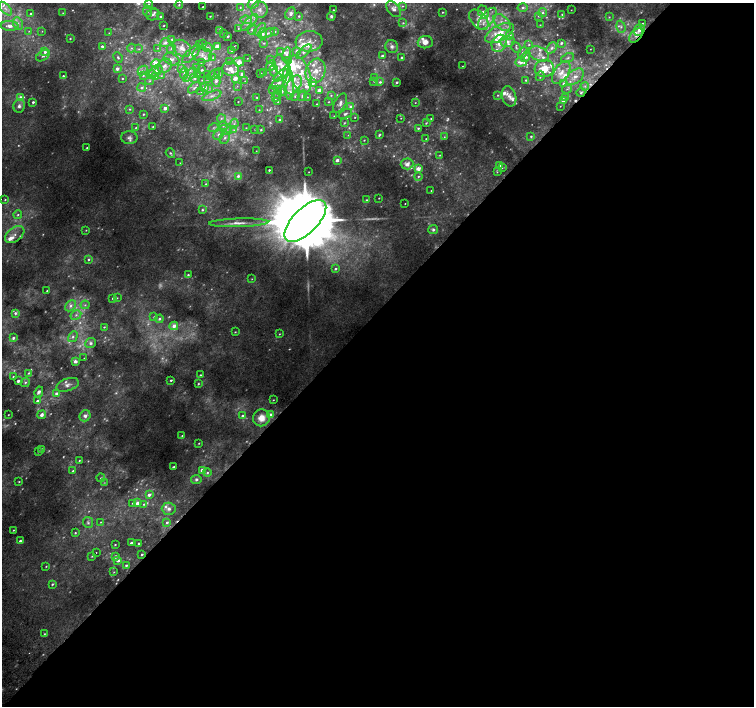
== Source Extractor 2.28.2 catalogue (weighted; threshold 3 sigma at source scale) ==
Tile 12 of 4 x 4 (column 4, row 3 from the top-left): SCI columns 4543-6045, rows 1673-3079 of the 6074 x 6091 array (HDU 1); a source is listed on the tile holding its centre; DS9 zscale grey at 2 x 2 block average (1 PNG px = mean of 2 x 2 image px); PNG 756 x 708 px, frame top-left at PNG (2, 3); each listed source drawn as its Kron ellipse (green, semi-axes under 4 px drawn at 4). Shown black and unused: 56% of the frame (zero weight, under 2 of 3 exposures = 2% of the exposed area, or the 3 px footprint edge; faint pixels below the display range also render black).
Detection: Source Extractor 2.28.2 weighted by HDU 2 'WHT'; one run over the whole footprint, this tile lists its part. Background 0.0365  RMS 0.0087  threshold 0.0393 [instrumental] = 3 sigma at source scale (4.5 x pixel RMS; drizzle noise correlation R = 1.50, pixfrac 1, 0.0396/0.0396 arcsec/px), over >= 5 px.
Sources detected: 582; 142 too faint to see at this stretch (2 x 2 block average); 4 cosmic-ray / hot-pixel residue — neither listed nor drawn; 1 coinciding with a brighter row at this scale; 104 inside a brighter listed object's ellipse — not listed separately; the other 331 listed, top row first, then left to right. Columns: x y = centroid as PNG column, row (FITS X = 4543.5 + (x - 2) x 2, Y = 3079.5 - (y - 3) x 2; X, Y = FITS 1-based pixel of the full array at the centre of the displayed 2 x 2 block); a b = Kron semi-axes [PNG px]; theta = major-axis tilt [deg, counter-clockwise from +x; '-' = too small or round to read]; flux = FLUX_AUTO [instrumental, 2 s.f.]
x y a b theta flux
253 3 6 4 37 7.2
149 5 4 4 - 4.2
179 5 4 3 - 3.4
403 6 3 3 - 2.4
203 7 2 2 - 3.8
240 7 3 3 - 1.8
523 8 5 3 - 4.7
5 9 8 4 -48 9
394 9 9 6 -50 11
260 10 8 8 - 14
333 10 2 2 - 1.9
571 10 2 2 - 0.77
147 11 5 4 - 6.3
442 12 2 2 - 1.6
483 12 7 5 -66 14
543 12 4 4 - 4.8
63 13 3 3 - 1.6
31 14 2 2 - 6.2
153 14 7 5 28 7.7
291 14 6 5 - 8.4
562 14 3 2 - 1.6
160 16 3 3 - 3.4
210 16 2 2 - 1.6
299 16 3 3 - 2.8
331 16 4 4 - 4.6
539 16 3 3 - 2.6
609 17 3 3 - 1.9
487 19 13 6 51 23
246 20 6 4 -7 6.2
479 20 12 7 -49 19
502 22 10 6 -45 16
18 23 6 5 - 8
249 23 11 4 44 11
403 23 4 3 - 2.7
642 23 4 3 - 2.5
540 25 3 2 - 1.3
10 26 9 5 -3 13
164 26 2 2 - 2
621 27 6 4 -72 6.6
238 28 2 2 - 1
252 29 5 4 - 5.5
260 29 7 3 43 5.7
220 30 3 3 - 1.4
639 30 6 5 - 18
29 31 3 2 - 1.8
42 31 3 3 - 1.5
275 31 4 3 - 2.6
109 33 3 3 - 1.8
223 33 2 2 - 0.89
268 33 7 4 21 6.4
500 33 15 7 28 42
263 34 6 3 77 7.1
510 35 4 3 - 6.2
636 35 8 5 46 13
228 36 2 2 - 3.8
70 39 3 2 - 1.9
172 39 4 3 - 4.9
309 41 13 10 7 24
165 42 5 4 - 9.6
425 42 7 6 - 17
507 42 7 5 -2 9.8
264 43 3 2 - 1.6
499 43 9 7 66 18
561 43 3 2 - 4.8
203 44 3 2 - 2.3
199 45 3 2 - 1.5
529 45 4 3 - 2.4
102 46 3 2 - 6.9
217 46 3 2 - 24
234 46 3 2 - 0.97
392 46 6 6 - 8
131 48 4 4 - 4.5
158 48 2 2 - 1
182 48 10 7 -36 17
208 48 5 4 - 6.6
516 48 6 3 -56 2.9
552 48 6 4 49 7.6
139 49 4 3 - 3.3
171 49 5 4 - 4.1
590 49 2 2 - 0.79
231 50 2 2 - 1.3
281 51 3 3 - 1.8
297 51 4 3 - 8.3
45 52 4 3 - 7.7
304 52 9 4 43 10
523 53 6 4 49 7.5
191 54 12 5 45 9.3
286 54 7 4 77 8
539 54 10 7 -26 14
202 55 9 7 -7 12
43 56 7 4 33 7
382 56 3 2 - 4.4
118 57 5 3 - 4.2
402 57 3 2 - 3.6
526 57 5 4 - 6.1
213 58 3 3 - 2.8
247 58 2 2 - 0.69
568 58 7 3 24 4.8
172 59 8 5 -23 9.1
270 60 3 3 - 2.7
288 60 4 4 - 5.1
230 62 3 2 - 1.6
239 62 5 4 - 16
521 62 5 4 - 8.4
201 63 2 2 - 0.89
156 64 5 4 - 21
165 66 7 6 - 10
271 66 6 4 52 20
282 66 11 7 -58 21
462 66 2 2 - 0.92
181 68 3 3 - 2.6
197 68 3 2 - 1.2
544 68 9 8 - 45
117 69 3 3 - 11
230 69 8 7 - 13
143 70 5 3 - 5.4
202 70 2 2 - 2.4
274 70 6 4 -87 4.9
156 71 7 5 35 9.6
316 71 12 9 69 34
260 73 2 2 - 2.9
264 73 3 2 - 4.5
561 73 13 7 57 21
151 74 5 3 - 10
184 74 6 4 83 5.9
219 74 5 3 - 7.3
242 74 2 2 - 14
300 74 20 10 -70 50
190 75 9 4 47 9.1
197 75 4 4 - 2.7
208 75 2 2 - 1.3
213 75 7 3 32 5.2
281 75 8 4 39 24
63 76 3 3 - 3.3
143 76 4 3 - 2.9
161 76 4 3 - 2.4
540 76 5 3 - 3.2
155 77 3 2 - 15
575 77 10 6 38 16
195 78 5 4 - 4.5
235 78 3 2 - 21
375 78 4 3 - 3.1
122 79 2 2 - 1.8
207 79 4 3 - 2.2
202 80 3 2 - 1.3
526 80 2 2 - 2.2
150 81 4 3 - 2.6
216 81 6 4 -79 8.1
245 81 2 2 - 0.93
374 81 3 3 - 1.8
380 82 4 3 - 4.3
397 82 2 2 - 4.5
278 83 9 4 35 9.7
288 83 17 5 -85 27
313 83 4 3 - 7.4
563 83 4 3 - 3.3
294 85 10 6 56 25
237 86 2 2 - 0.89
585 86 4 3 - 3.3
204 87 4 3 - 8.6
142 88 4 3 - 5
194 88 7 3 37 5.3
208 88 3 2 - 2.1
567 89 5 2 - 2.3
273 90 3 2 - 1
277 90 3 3 - 2.4
319 90 3 2 - 22
282 91 5 4 - 5.4
201 92 3 2 - 1.1
581 92 4 3 - 2.7
278 94 3 2 - 1.2
331 95 4 3 - 3.3
498 95 4 3 - 2.5
212 96 10 4 20 9
295 96 5 3 - 3.9
302 96 5 4 - 7
509 96 10 7 -75 13
21 97 4 4 - 10
257 97 2 2 - 1.2
307 97 3 3 - 1.7
275 98 3 3 - 5
566 98 3 2 - 2.3
563 100 4 3 - 8
33 102 2 2 - 4.8
238 102 2 2 - 1.1
278 102 4 3 - 2.4
329 102 4 2 - 1.9
340 103 10 5 61 11
415 103 3 2 - 1.2
316 104 3 2 - 1.6
19 106 7 5 80 9.3
560 106 2 2 - 0.86
350 107 4 3 - 7.4
165 108 2 2 - 17
130 109 4 3 - 2.8
259 110 2 2 - 0.85
143 114 3 2 - 3
345 114 7 4 24 5.3
334 116 2 2 - 1.1
355 117 2 2 - 1.3
221 118 4 3 - 3.2
401 118 2 2 - 1.1
431 118 3 2 - 1.9
279 120 3 3 - 2.7
344 123 3 3 - 2
426 123 4 3 - 2.6
234 124 5 4 - 5.4
223 126 5 4 - 4.1
153 127 2 2 - 2.5
213 127 5 3 - 3
136 128 3 3 - 2.2
246 128 3 2 - 1.5
418 128 2 2 - 3.9
255 129 2 2 - 1.1
226 130 6 3 -21 5.2
234 130 4 3 - 3.2
261 130 3 3 - 2.3
219 134 6 4 44 6.4
348 135 3 2 - 0.94
379 135 3 2 - 3.1
531 136 4 3 - 3.4
444 137 4 3 - 2.5
129 138 8 6 -1 8.8
225 138 6 4 62 7.4
426 139 2 2 - 1.2
364 140 3 2 - 1.8
87 148 3 2 - 2.2
256 151 3 2 - 1.2
170 153 5 3 - 3.3
440 155 3 2 - 1.5
337 160 2 2 - 11
180 163 2 2 - 0.79
407 164 6 5 - 13
500 166 3 3 - 2.1
502 168 3 2 - 1.5
418 169 4 4 - 17
269 170 2 2 - 3.1
309 172 2 2 - 0.98
497 172 4 2 - 1.6
238 176 4 3 - 6.3
418 176 4 3 - 3.5
206 184 3 3 - 2.1
431 191 2 2 - 1.1
379 198 2 2 - 1.1
5 200 3 3 - 2.7
366 200 2 2 - 2.7
405 204 2 2 - 1.1
202 210 3 3 - 4.1
18 215 4 3 - 3.6
305 221 27 12 45 47000
239 223 29 4 2 23
86 230 3 2 - 1.4
433 230 5 4 - 5.4
15 234 11 7 37 15
88 259 3 3 - 4.1
335 269 3 3 - 4.2
188 275 3 3 - 3.1
252 279 3 2 - 1.3
47 291 2 2 - 1.7
113 298 2 2 - 2.8
117 298 3 2 - 1.3
85 305 4 3 - 3.7
70 306 6 4 46 8.9
15 313 4 3 - 6.6
76 315 6 4 31 6
154 317 4 4 - 3.7
159 319 4 3 - 5.4
174 326 4 4 - 14
104 327 3 2 - 2.1
235 332 3 2 - 1.6
279 334 3 3 - 1.9
73 337 6 4 59 6.4
13 338 3 3 - 5.3
90 343 5 5 - 6.4
84 358 2 2 - 0.82
75 361 3 3 - 8.7
29 373 4 3 - 3.3
200 375 3 2 - 2.3
13 376 3 2 - 2
171 380 2 2 - 3.6
18 381 2 2 - 9.4
25 382 5 4 - 3.9
198 384 3 2 - 2.3
68 385 11 6 19 12
39 392 5 3 - 8
56 393 3 3 - 7.2
273 400 3 2 - 1.5
37 401 3 3 - 6.8
8 415 2 2 - 1.2
42 415 5 3 - 9.5
271 415 3 2 - 20
85 416 6 5 - 8.2
242 416 3 3 - 4
261 418 8 8 - 26
182 436 3 3 - 2.1
199 443 2 2 - 1.5
41 449 4 3 - 2.7
38 452 4 2 - 1.9
79 460 2 2 - 1.7
174 467 3 2 - 4.1
202 470 2 2 - 14
73 471 3 3 - 4.1
207 473 4 3 - 3.4
101 478 4 3 - 2.6
196 479 5 4 - 5
19 482 2 2 - 1.6
104 483 4 3 - 2.3
149 495 3 2 - 9.1
133 503 4 3 - 3.7
138 503 3 2 - 23
144 504 4 3 - 3.1
169 509 7 6 - 9.6
88 522 6 5 - 5.4
100 522 3 2 - 1.4
167 522 4 3 - 4.3
13 530 2 2 - 1.5
75 533 3 3 - 2.4
20 541 2 2 - 6.7
131 543 2 2 - 9.4
139 543 2 2 - 3.3
115 545 2 2 - 1.6
96 552 2 2 - 1.6
142 554 2 2 - 3.9
92 556 3 2 - 1.5
115 556 3 2 - 8.5
118 560 2 2 - 15
126 565 3 2 - 3.8
46 566 3 2 - 1.7
114 572 4 2 - 1.9
52 584 3 3 - 3.6
44 634 3 2 - 1.7
Overlapping masked pixels (flux is a lower limit): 2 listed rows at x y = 639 30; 636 35
Isophote crosses this tile's border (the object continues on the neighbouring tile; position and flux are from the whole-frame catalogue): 1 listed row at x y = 253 3
Diffuse or blended objects may show on this block-average render without a row.